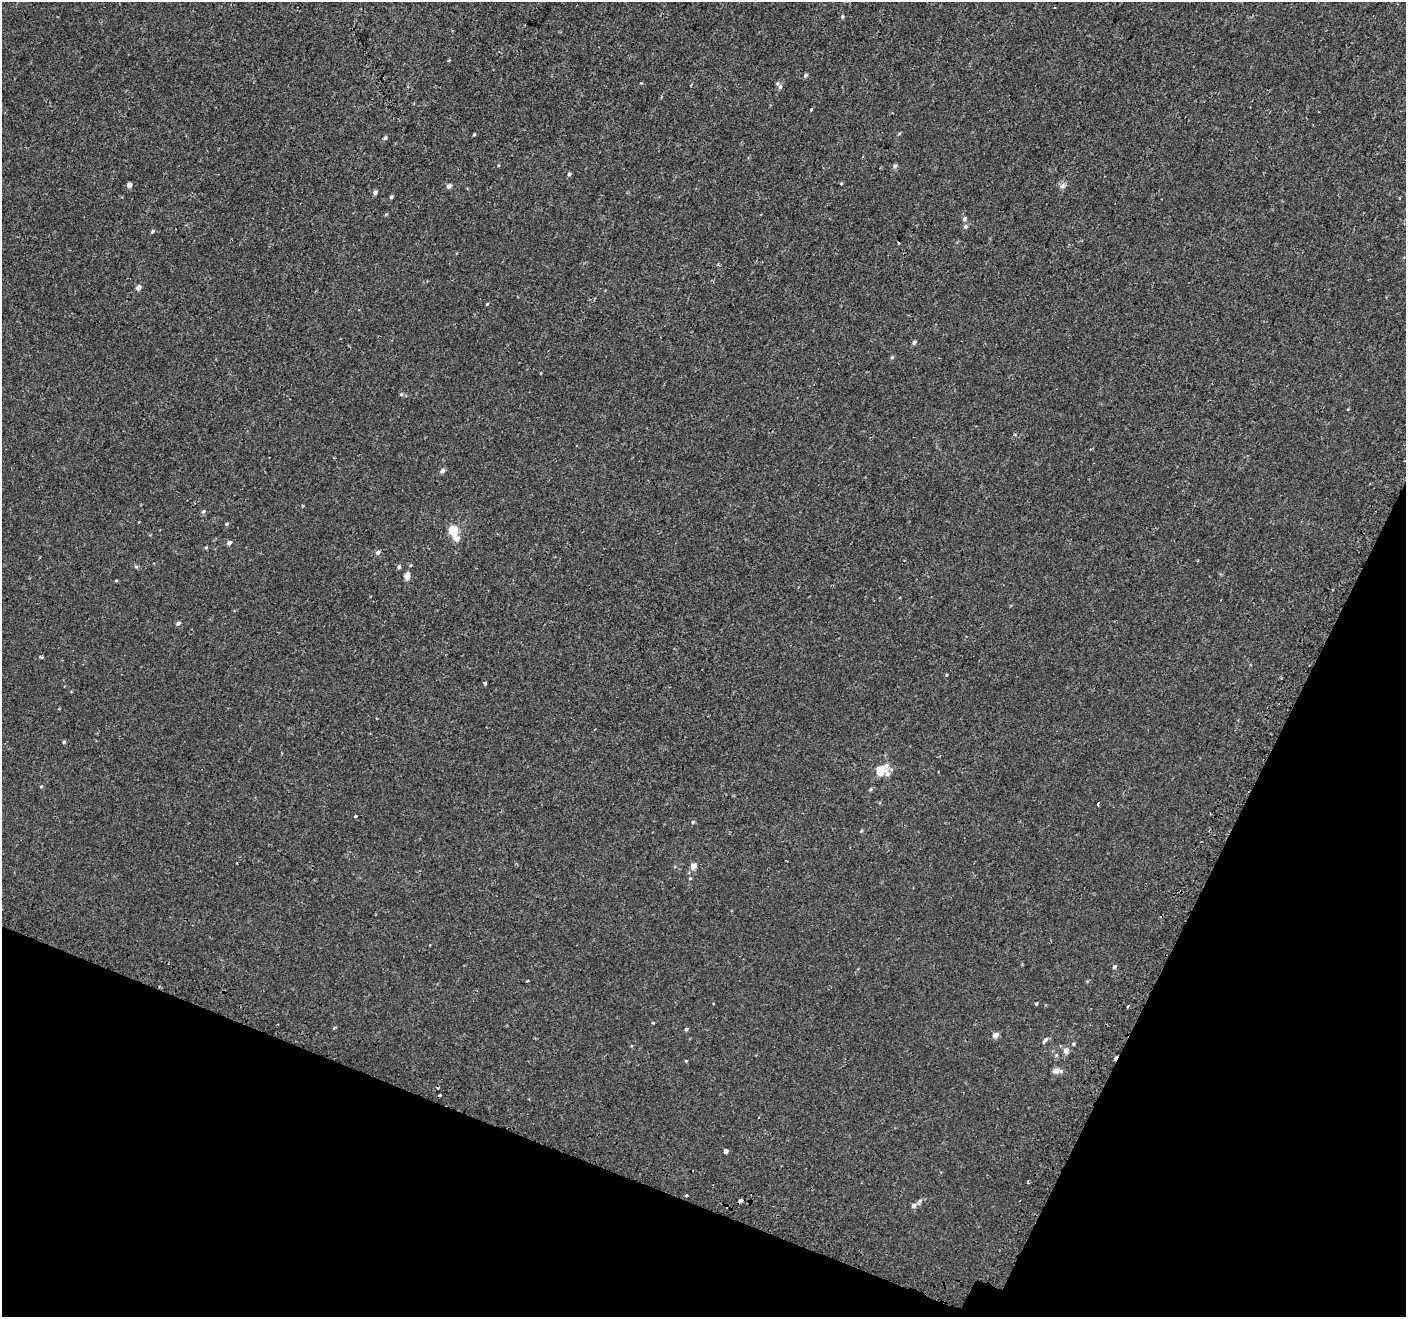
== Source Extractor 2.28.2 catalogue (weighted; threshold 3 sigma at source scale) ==
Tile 15 of 4 x 4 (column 3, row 4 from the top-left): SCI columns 2854-4257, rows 327-1641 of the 5716 x 5844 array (HDU 1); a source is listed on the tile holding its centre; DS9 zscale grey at full resolution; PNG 1408 x 1319 px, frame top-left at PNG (2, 2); no overlay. Shown black and unused: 20% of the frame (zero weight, under 2 of 3 exposures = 3% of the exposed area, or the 3 px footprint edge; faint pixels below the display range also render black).
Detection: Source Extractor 2.28.2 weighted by HDU 2 'WHT'; one run over the whole footprint, this tile lists its part. Background -5.26e-05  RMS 0.0031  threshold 0.0138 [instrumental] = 3 sigma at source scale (4.5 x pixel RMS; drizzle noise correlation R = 1.50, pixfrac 1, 0.0396/0.0396 arcsec/px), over >= 5 px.
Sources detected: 76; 4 cosmic-ray / hot-pixel residue — not listed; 2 inside a brighter listed object's ellipse — not listed separately; the other 70 listed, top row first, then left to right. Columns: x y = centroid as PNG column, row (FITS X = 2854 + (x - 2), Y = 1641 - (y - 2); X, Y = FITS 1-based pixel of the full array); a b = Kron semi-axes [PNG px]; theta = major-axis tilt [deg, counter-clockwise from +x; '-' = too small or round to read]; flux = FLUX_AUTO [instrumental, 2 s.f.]
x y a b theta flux
842 16 5 4 - 0.42
805 75 5 4 - 0.7
780 87 7 5 87 0.65
811 110 3 3 - 1.2
899 133 5 4 - 0.34
474 134 4 3 - 0.29
385 138 5 4 - 0.53
895 166 6 5 - 0.7
569 174 4 4 - 0.54
129 185 4 4 - 1.5
449 186 5 4 - 1.1
1062 186 10 6 16 0.93
375 193 5 4 - 0.88
391 197 4 4 - 0.49
386 214 4 4 - 0.28
964 219 5 4 - 0.57
966 226 6 5 - 0.66
152 231 5 4 - 0.47
899 243 3 3 - 0.57
138 288 5 4 - 1.8
487 304 4 3 - 0.23
914 342 5 4 - 0.7
892 357 5 5 - 0.43
401 394 5 4 - 0.4
1014 435 4 3 - 0.27
442 471 6 5 - 1
203 511 6 5 - 0.49
227 524 4 3 - 0.36
453 531 6 5 - 12
456 538 6 6 - 1.9
229 543 5 4 - 1
206 548 4 4 - 0.32
378 553 6 5 - 0.83
411 565 5 3 - 0.24
136 567 5 5 - 0.43
399 567 6 4 62 0.57
407 576 8 5 76 2.1
116 581 5 3 - 0.24
178 623 5 4 - 0.66
41 657 4 3 - 0.58
946 675 3 3 - 0.34
485 683 3 3 - 0.82
64 742 5 4 - 0.39
886 766 11 9 77 1.6
880 771 6 5 - 6.7
41 786 4 4 - 0.3
1098 804 3 3 - 0.91
356 816 4 3 - 0.25
693 822 5 4 - 0.34
861 831 5 3 - 0.26
693 866 7 6 - 2
690 878 4 4 - 0.29
1114 967 6 4 44 0.53
527 980 3 2 - 0.39
1036 1004 4 4 - 0.3
1128 1006 3 2 - 0.37
686 1029 5 4 - 0.43
995 1035 6 5 - 1.7
1046 1040 9 4 51 0.63
1073 1044 5 4 - 0.37
1066 1050 7 6 - 1.5
686 1061 4 4 - 0.24
1056 1071 11 6 5 1.5
758 1118 3 2 - 0.37
726 1151 5 4 - 1
1028 1182 3 3 - 0.31
686 1196 3 3 - 0.7
740 1201 4 3 - 2.5
919 1202 11 5 59 0.77
913 1206 6 5 - 1.2